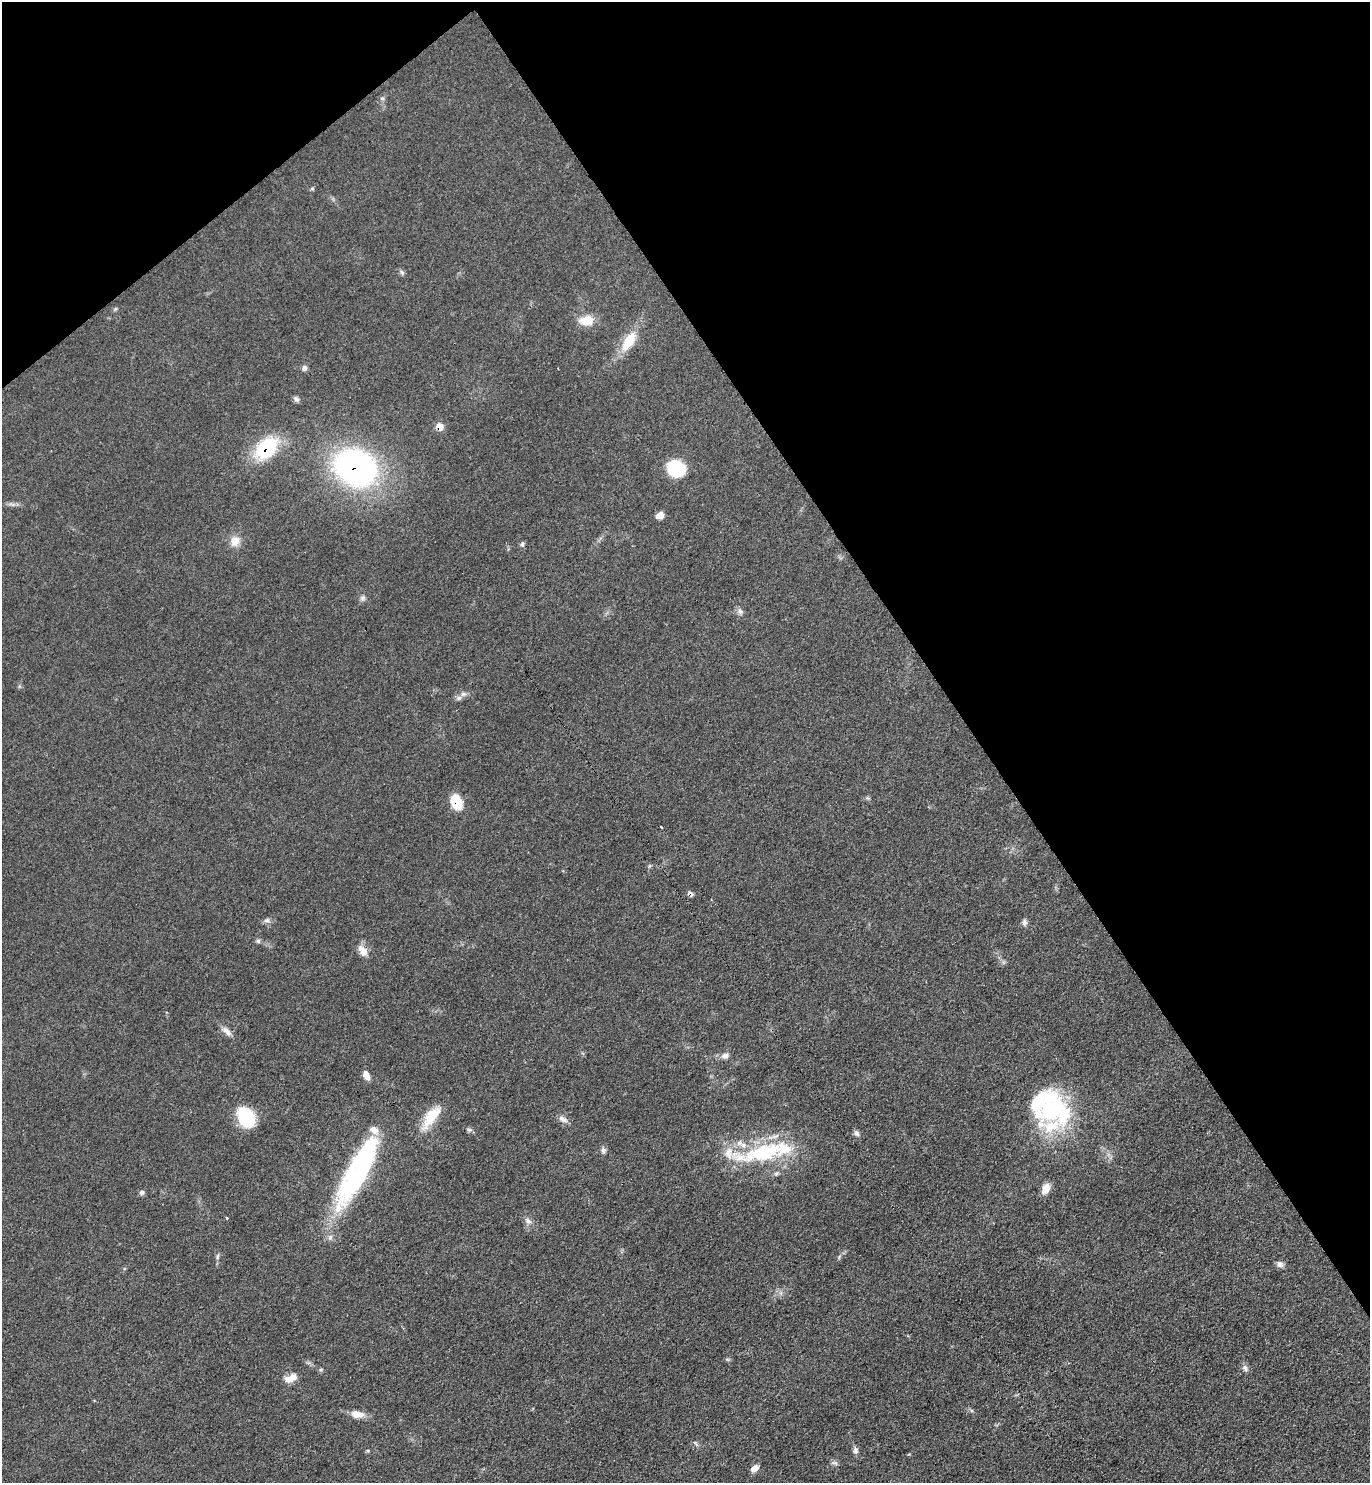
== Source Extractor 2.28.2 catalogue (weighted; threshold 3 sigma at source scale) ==
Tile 3 of 4 x 4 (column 3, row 1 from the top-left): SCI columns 2891-4258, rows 4448-5928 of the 5924 x 5929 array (HDU 1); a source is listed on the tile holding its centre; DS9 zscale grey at full resolution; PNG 1372 x 1485 px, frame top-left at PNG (2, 2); no overlay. Shown black and unused: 34% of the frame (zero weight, under 3 of 4 exposures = <1% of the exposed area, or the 3 px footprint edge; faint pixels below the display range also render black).
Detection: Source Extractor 2.28.2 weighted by HDU 2 'WHT'; one run over the whole footprint, this tile lists its part. Background 0.0759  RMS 0.0061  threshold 0.0275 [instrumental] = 3 sigma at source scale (4.5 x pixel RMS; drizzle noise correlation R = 1.50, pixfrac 1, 0.05/0.05 arcsec/px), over >= 5 px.
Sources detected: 58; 6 inside a brighter listed object's ellipse — not listed separately; the other 52 listed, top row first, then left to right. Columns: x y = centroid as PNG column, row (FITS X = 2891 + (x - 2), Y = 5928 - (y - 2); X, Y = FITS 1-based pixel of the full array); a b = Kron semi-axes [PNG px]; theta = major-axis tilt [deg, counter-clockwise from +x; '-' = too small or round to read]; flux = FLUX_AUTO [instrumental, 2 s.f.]
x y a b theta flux
382 98 6 4 0 0.97
312 189 6 4 19 0.73
402 272 7 5 -68 1.3
115 309 6 4 44 0.8
586 321 18 12 3 9.9
629 341 27 12 58 16
304 368 8 6 71 1.8
296 399 8 6 -50 1.6
440 426 8 6 -44 5.9
266 448 24 16 43 41
355 467 37 30 -28 180
676 469 17 15 -18 28
12 504 10 4 -19 1.8
660 515 9 7 34 3.8
235 541 15 13 59 6.6
522 544 6 5 - 1.2
362 598 8 7 - 1.8
740 612 8 7 - 2
463 694 8 7 - 2.3
456 802 14 10 -66 17
661 827 3 3 - 1.3
690 894 8 5 -35 1.7
267 920 9 6 17 1.8
1024 922 9 6 83 1.9
258 941 6 5 - 1.3
363 951 16 10 -51 5.6
226 1031 15 7 -47 3.7
725 1056 10 8 24 2.7
366 1075 10 6 -66 4.2
1052 1107 48 37 79 69
246 1117 20 15 -66 31
431 1117 32 12 54 16
563 1119 14 7 -30 3
469 1130 7 4 0 1.2
856 1133 8 7 - 1.9
603 1150 8 6 -78 1.8
764 1152 79 21 12 58
357 1172 86 20 62 110
776 1173 7 5 21 1.3
1046 1188 12 8 64 5.8
142 1192 7 6 - 1.6
227 1218 3 3 - 1.9
528 1221 11 6 -38 2.5
217 1257 8 4 88 1.4
1280 1264 9 8 - 2.4
1245 1368 10 7 -48 2.2
288 1379 12 9 -17 4.6
357 1414 16 9 -4 6.3
695 1443 10 4 -50 1.2
855 1450 8 6 -86 2.2
835 1463 10 4 -21 1.4
754 1468 9 6 44 4.1
Overlapping masked pixels (flux is a lower limit): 5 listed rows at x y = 440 426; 266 448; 355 467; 456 802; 690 894